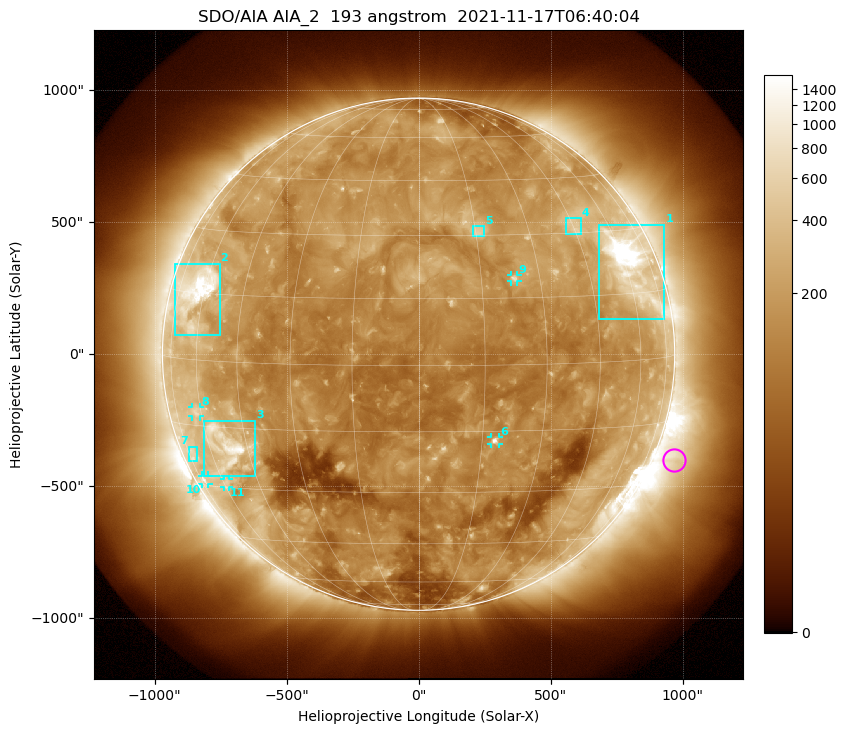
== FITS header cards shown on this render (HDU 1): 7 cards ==
TELESCOP= 'SDO/AIA '           / For AIA: SDO/AIA
INSTRUME= 'AIA_2   '           / For AIA: AIA_ATA1, AIA_ATA2, AIA_ATA3 or AIA_AT
WAVELNTH=                  193 / [angstrom] Wavelength
WAVEUNIT= 'angstrom'           / Wavelength unit: angstrom
DATE-OBS= '2021-11-17T06:40:04.838' / [ISO] Date when observation started; ISO 8
CTYPE1  = 'HPLN-TAN'           / CTYPE1: HPLN
CTYPE2  = 'HPLT-TAN'           / CTYPE2: HPLT

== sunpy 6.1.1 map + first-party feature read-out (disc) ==
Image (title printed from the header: SDO/AIA AIA_2  193 angstrom  2021-11-17T06:40:04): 1024 x 1024 px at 2.4 arcsec/px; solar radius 970 arcsec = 404 px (full disc in frame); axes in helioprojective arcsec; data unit not stated in the header (colour bar unlabelled)
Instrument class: DISC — disc imager (sunpy class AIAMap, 193 A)
Bright regions (active regions / flare kernels): reference = the median radial profile (limb darkening/brightening removed); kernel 9 px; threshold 5 sigma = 283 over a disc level ~139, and >= 1.15x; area >= 12 px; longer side >= 10 px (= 24 arcsec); searched inside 0.97 R_sun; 11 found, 11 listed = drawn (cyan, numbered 1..; 5 of them under ~33 arcsec drawn as corner ticks so the feature stays visible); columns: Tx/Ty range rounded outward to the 5 arcsec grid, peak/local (2 s.f.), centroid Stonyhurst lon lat
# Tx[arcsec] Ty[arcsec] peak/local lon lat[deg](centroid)
1 685..930 135..490 13 +62 +22
2 -925..-750 70..345 11 -64 +15
3 -810..-620 -465..-250 9.4 -53 -20
4 560..615 455..515 3.6 +45 +32
5 205..250 445..485 3.9 +16 +31
6 275..305 -340..-315 7.5 +18 -17
7 -870..-835 -405..-350 2.5 -71 -22
8 -860..-825 -235..-200 3.1 -62 -12
9 350..375 275..300 4.7 +23 +20
10 -820..-795 -495..-460 2.7 -71 -28
11 -740..-720 -505..-470 2.6 -59 -29
Off-limb structures (1.02-1.3 R_sun): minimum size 162 px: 7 found; the strongest spans PA ~225..265 deg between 1.02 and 1.3 R_sun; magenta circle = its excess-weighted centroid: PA ~250 deg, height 1.08 R_sun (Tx ~965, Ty ~-400 arcsec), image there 2.4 x the reference